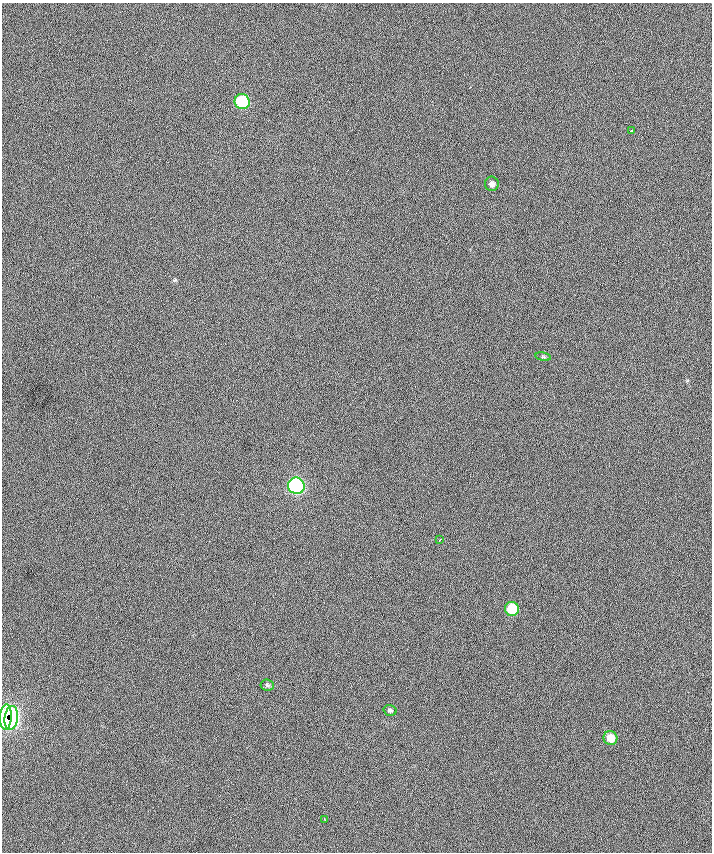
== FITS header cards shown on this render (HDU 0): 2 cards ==
NAXIS1  =                  710 /
NAXIS2  =                  850 /

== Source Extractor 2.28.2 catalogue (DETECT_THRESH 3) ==
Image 710 x 850 px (HDU 0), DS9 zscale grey, 1 PNG px = 1 image px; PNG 714 x 854 px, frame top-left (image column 1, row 850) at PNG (2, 3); each listed source drawn as its Kron ellipse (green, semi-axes under 4 px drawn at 4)
Background -2.79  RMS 41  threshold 122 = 3 sigma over >= 5 px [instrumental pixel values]
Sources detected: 13; all 13 listed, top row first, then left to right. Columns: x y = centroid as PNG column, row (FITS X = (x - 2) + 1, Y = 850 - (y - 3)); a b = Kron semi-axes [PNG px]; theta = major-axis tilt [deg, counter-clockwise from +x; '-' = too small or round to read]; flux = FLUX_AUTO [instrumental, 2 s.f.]
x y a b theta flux
242 102 7 7 - 160000
631 131 3 2 - 2000
492 184 7 7 - 11000
543 357 8 4 -9 3700
296 486 8 8 - 520000
440 540 4 2 - 2800
512 609 7 7 - 82000
267 685 6 5 - 4900
390 710 6 5 - 6000
6 717 12 6 86 210000
11 718 12 6 83 160000
610 738 7 6 - 35000
325 820 2 2 - 2400